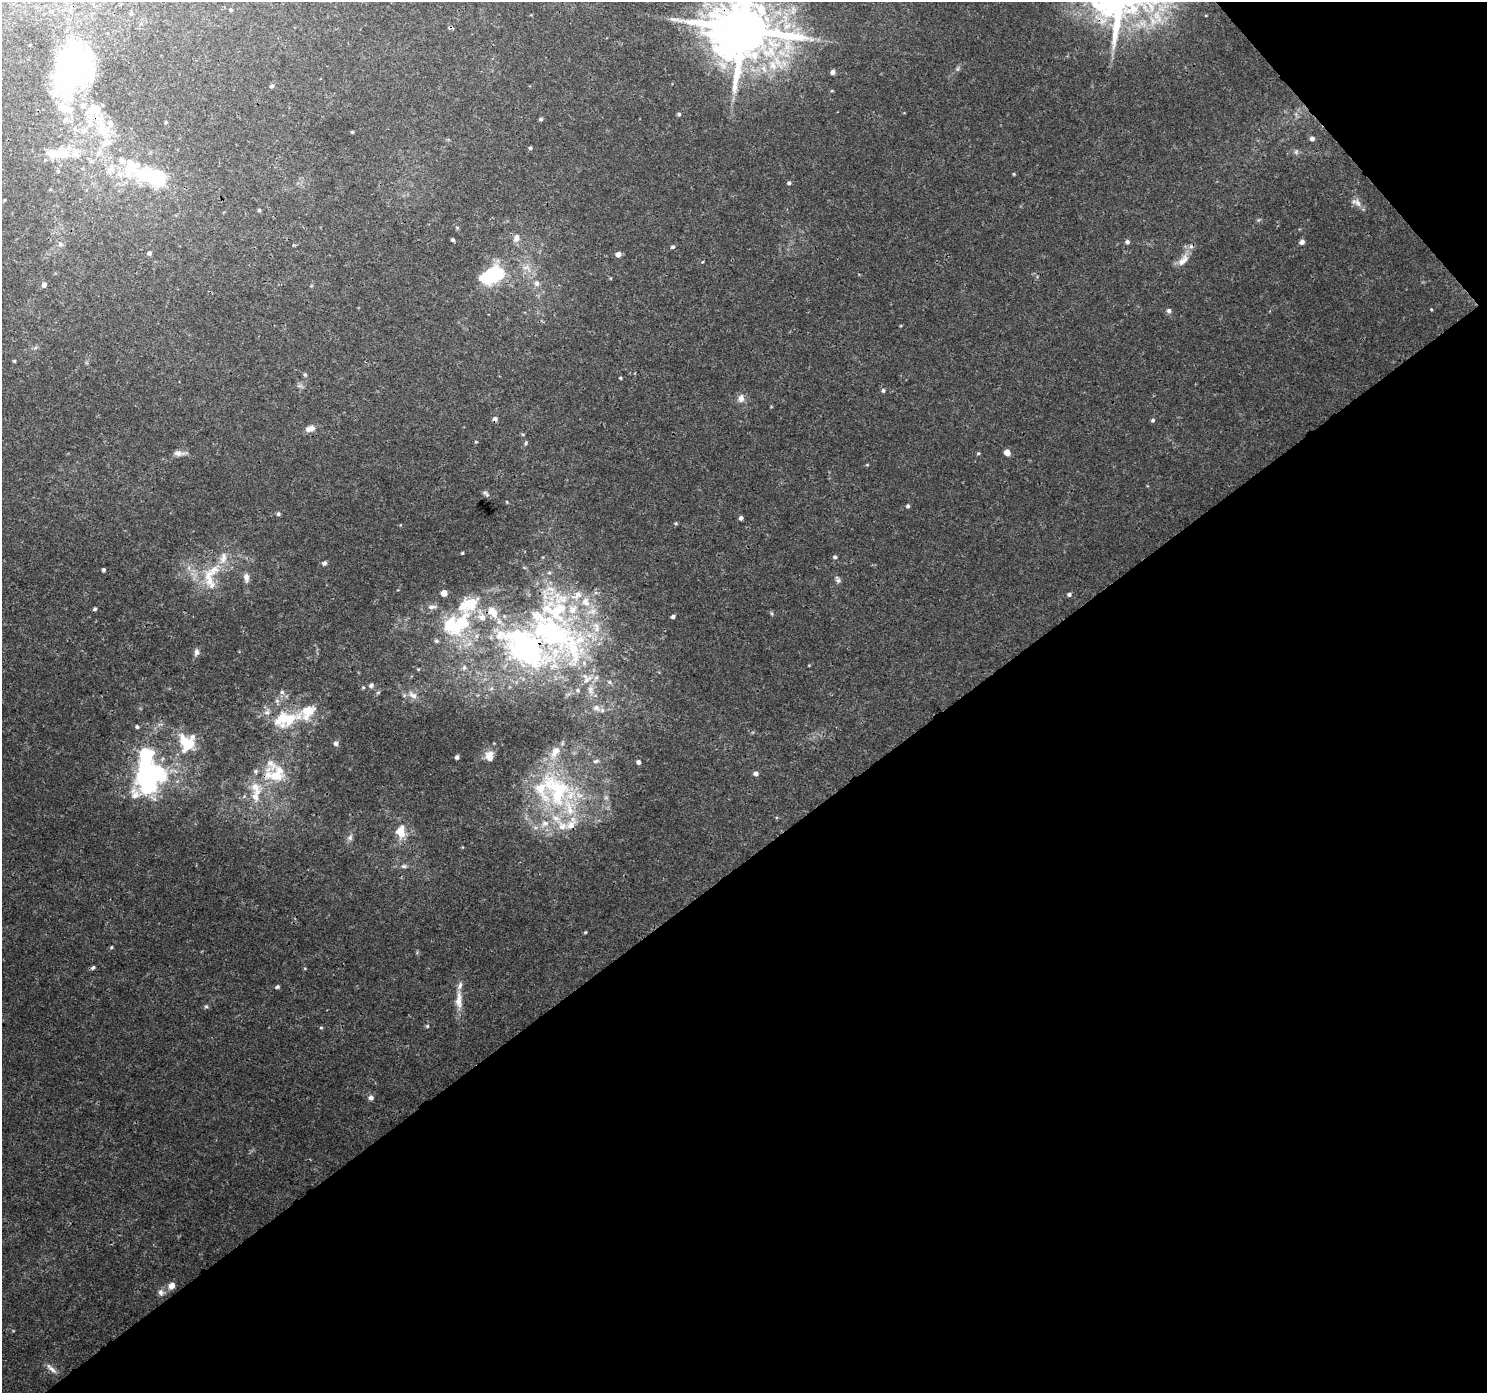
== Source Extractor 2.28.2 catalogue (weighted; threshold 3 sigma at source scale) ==
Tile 12 of 4 x 4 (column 4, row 3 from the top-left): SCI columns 4502-5986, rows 1566-2956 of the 6038 x 5976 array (HDU 1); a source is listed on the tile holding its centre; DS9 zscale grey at full resolution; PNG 1489 x 1395 px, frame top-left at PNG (2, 2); no overlay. Shown black and unused: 40% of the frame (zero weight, under 3 of 4 exposures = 5% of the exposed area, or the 3 px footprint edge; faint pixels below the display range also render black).
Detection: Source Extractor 2.28.2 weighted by HDU 2 'WHT'; one run over the whole footprint, this tile lists its part. Background 0.011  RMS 0.0015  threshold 0.00658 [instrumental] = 3 sigma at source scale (4.5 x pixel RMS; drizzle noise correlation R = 1.50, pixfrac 1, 0.0396/0.0396 arcsec/px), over >= 5 px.
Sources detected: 164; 6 inside a brighter object's white glare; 1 cosmic-ray / hot-pixel residue — not listed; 43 inside a brighter listed object's ellipse — not listed separately; the other 114 listed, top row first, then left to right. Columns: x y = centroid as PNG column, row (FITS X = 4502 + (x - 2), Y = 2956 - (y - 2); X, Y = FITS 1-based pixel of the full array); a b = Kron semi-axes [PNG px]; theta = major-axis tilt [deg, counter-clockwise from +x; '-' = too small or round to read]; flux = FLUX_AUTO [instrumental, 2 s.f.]
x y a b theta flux
231 10 4 3 - 0.2
131 13 5 5 - 0.19
743 29 17 15 11 1300
72 65 48 31 78 47
833 72 5 4 - 0.55
272 86 5 4 - 0.27
832 91 5 3 - 0.13
679 114 4 4 - 0.24
541 119 5 4 - 0.26
166 122 4 3 - 0.17
102 127 21 16 -79 4.3
84 130 10 7 37 0.87
352 132 3 3 - 0.17
1312 139 5 4 - 0.52
530 148 4 4 - 0.25
99 152 11 4 56 0.6
1296 152 6 5 - 0.27
55 154 26 13 -2 3.4
92 161 7 5 -1 0.38
130 166 33 24 79 7.1
58 171 5 4 - 0.18
1014 174 4 3 - 0.15
156 178 25 17 -36 9.4
789 183 5 4 - 0.29
1358 203 13 7 -55 0.83
259 210 4 4 - 0.21
516 238 11 8 71 0.8
453 240 4 4 - 0.27
1127 242 6 5 - 0.37
1302 242 5 5 - 0.54
60 244 8 6 -78 0.45
672 247 5 5 - 0.23
149 253 5 4 - 0.37
618 254 5 5 - 0.7
1183 260 21 9 51 1.6
702 262 4 3 - 0.22
492 275 24 12 22 12
537 283 8 7 - 0.52
44 285 6 6 - 0.5
1431 309 3 3 - 0.13
1169 311 6 5 - 0.4
14 361 4 4 - 0.17
305 374 5 4 - 0.22
620 378 3 3 - 0.16
883 390 5 5 - 0.27
741 398 11 8 80 0.83
1153 420 5 4 - 0.26
310 428 13 7 17 0.92
476 442 5 3 - 0.12
526 443 6 4 71 0.2
1007 452 5 5 - 1.4
179 453 15 7 -3 0.71
978 453 5 4 - 0.17
867 465 5 3 - 0.13
507 502 4 3 - 0.11
908 506 5 4 - 0.28
278 514 5 5 - 0.26
741 518 4 4 - 0.39
676 523 5 3 - 0.16
462 553 3 3 - 0.15
835 557 5 5 - 0.32
223 558 17 9 81 1.4
324 563 5 5 - 0.38
103 570 4 4 - 0.28
246 577 11 6 -88 0.68
209 579 34 12 -74 3.1
838 579 10 6 -66 0.41
444 593 5 4 - 1.6
1069 594 5 4 - 0.35
577 595 19 11 35 2
471 603 22 20 38 4.2
95 609 4 4 - 0.24
673 617 4 4 - 0.35
451 626 31 23 -56 8.4
551 633 66 42 -22 40
196 652 10 6 79 0.51
464 667 6 5 - 0.33
418 669 5 3 - 0.16
587 680 16 7 42 1.1
609 682 6 5 - 0.26
371 685 6 5 - 0.4
590 690 13 8 77 0.99
282 692 6 6 - 0.33
378 692 6 4 2 0.18
413 695 13 8 -22 1.1
596 708 10 8 -17 0.77
286 719 41 20 15 6.7
137 727 5 4 - 0.25
187 743 22 18 -50 4.6
336 743 6 5 - 0.44
489 756 11 8 -89 1.2
457 757 4 4 - 0.38
596 761 9 5 16 0.33
638 762 5 4 - 0.45
756 773 5 5 - 0.57
147 775 40 34 70 22
276 775 29 20 3 5.5
556 790 57 37 -61 19
255 797 13 9 85 1.5
400 831 17 12 -86 2.4
350 838 8 6 76 0.46
404 866 8 5 -9 0.34
585 932 4 3 - 0.15
111 947 5 4 - 0.18
93 967 6 4 39 0.28
277 987 5 4 - 0.24
459 1000 27 8 89 1.9
206 1006 5 5 - 0.22
427 1026 4 4 - 0.2
321 1027 5 3 - 0.16
371 1097 6 6 - 0.49
172 1286 6 5 - 1.3
161 1292 10 7 -77 0.56
51 1369 18 5 -43 0.8
Overlapping masked pixels (flux is a lower limit): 5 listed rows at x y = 743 29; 72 65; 102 127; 551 633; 286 719
Isophote crosses this tile's border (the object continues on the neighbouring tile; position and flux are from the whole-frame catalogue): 2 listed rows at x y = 743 29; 72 65